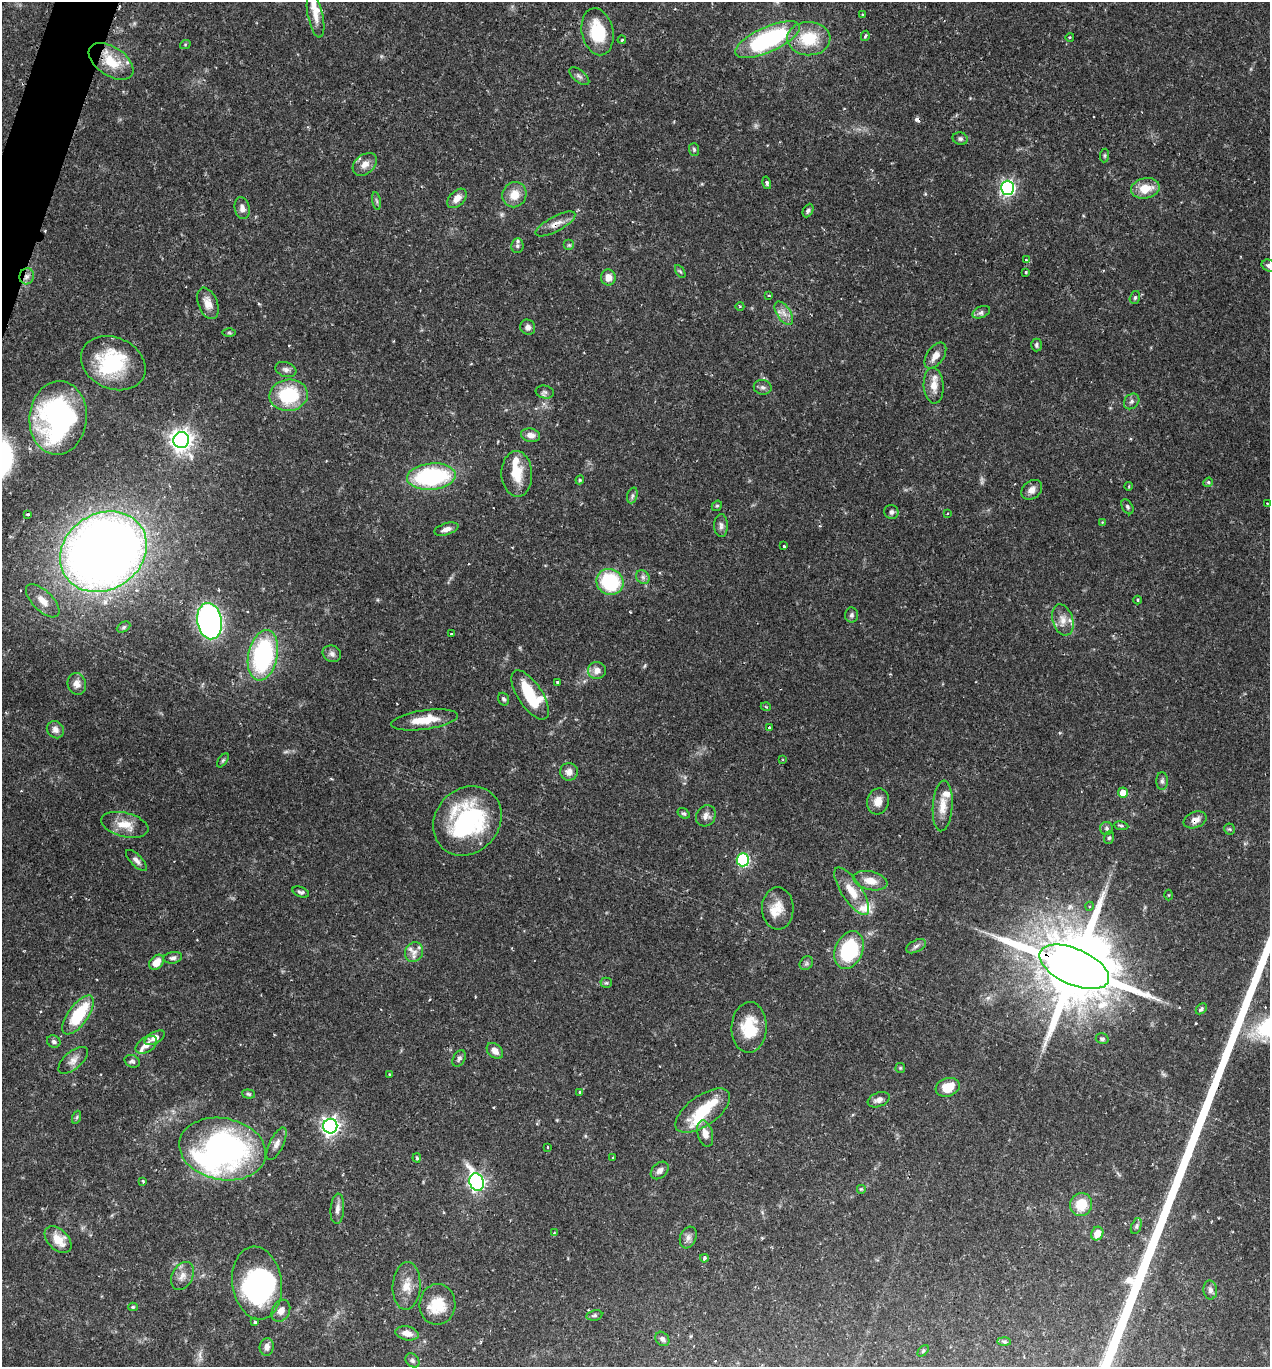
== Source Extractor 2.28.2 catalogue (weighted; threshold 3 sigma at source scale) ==
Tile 11 of 4 x 4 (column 3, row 3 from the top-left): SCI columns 2679-3946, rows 1374-2738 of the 5488 x 5474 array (HDU 1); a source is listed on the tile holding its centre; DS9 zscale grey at full resolution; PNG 1272 x 1369 px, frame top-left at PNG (2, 2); each listed source drawn as its Kron ellipse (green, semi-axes under 4 px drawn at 4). Shown black and unused: <1% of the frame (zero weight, under 2 of 3 exposures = <1% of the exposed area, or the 3 px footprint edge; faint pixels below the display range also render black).
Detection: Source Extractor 2.28.2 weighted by HDU 2 'WHT'; one run over the whole footprint, this tile lists its part. Background 0.12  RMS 0.0034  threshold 0.0152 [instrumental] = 3 sigma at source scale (4.5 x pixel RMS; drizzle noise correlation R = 1.50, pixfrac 1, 0.05/0.05 arcsec/px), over >= 5 px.
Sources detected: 199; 4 too faint to see at this stretch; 5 inside a brighter object's white glare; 1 cosmic-ray / hot-pixel residue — neither listed nor drawn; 14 inside a brighter listed object's ellipse — not listed separately; the other 175 listed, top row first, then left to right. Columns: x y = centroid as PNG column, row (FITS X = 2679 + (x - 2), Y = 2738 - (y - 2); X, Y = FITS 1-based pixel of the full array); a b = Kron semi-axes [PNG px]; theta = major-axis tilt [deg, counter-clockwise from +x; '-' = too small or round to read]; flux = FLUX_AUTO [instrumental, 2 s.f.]
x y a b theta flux
863 15 4 3 - 1.1
316 16 22 7 -78 3.4
598 32 24 15 -78 14
865 36 5 3 - 0.61
1070 37 4 3 - 0.32
809 39 21 16 -1 13
622 40 4 3 - 0.45
767 40 35 12 24 50
185 45 5 3 - 0.31
111 61 25 14 -34 9.1
579 76 12 6 -39 1.2
960 139 7 6 - 0.82
694 149 6 5 - 0.61
1105 155 7 4 84 0.49
365 164 13 9 40 2.9
767 183 6 4 -75 0.92
1007 188 7 6 - 83
1145 188 14 10 10 6.7
514 195 13 12 - 5.2
457 198 12 7 46 2.8
376 201 9 4 -80 0.6
242 208 11 7 -78 1.8
808 211 7 5 63 0.69
555 224 22 7 28 3.2
569 245 5 5 - 0.67
517 246 7 6 - 0.86
1026 260 4 3 - 0.45
1269 266 7 5 -24 0.99
680 271 7 4 -57 0.53
1026 272 4 4 - 0.42
27 276 8 7 - 1.6
608 277 8 7 - 3
769 296 3 2 - 0.32
1135 297 7 5 74 0.67
208 303 16 9 -68 3.4
740 306 4 3 - 0.29
981 312 9 5 23 1.1
784 313 13 6 -56 2.3
528 327 8 7 - 1.5
229 333 7 4 -1 0.54
1036 345 6 5 - 0.7
935 356 15 8 54 3.1
113 363 33 25 -24 25
286 370 11 7 -19 1.4
934 385 18 10 -85 4
763 387 9 7 -11 1.1
545 392 9 6 -9 0.98
289 395 19 15 5 22
1132 401 9 6 46 1.1
58 418 37 28 84 73
531 435 9 6 -10 2.2
181 440 8 8 - 240
517 474 23 15 -87 8
431 477 24 13 5 41
580 480 4 4 - 0.43
1208 482 5 4 - 0.5
1129 486 4 3 - 0.27
1032 490 11 8 41 2.2
632 495 8 5 72 0.78
1267 503 3 2 - 0.2
717 506 5 4 - 0.48
1127 507 8 5 -60 0.62
891 512 7 7 - 1.1
28 514 3 3 - 0.51
947 514 3 2 - 0.25
1102 522 4 4 - 0.27
721 525 11 7 -90 1.3
446 529 12 5 17 2
784 546 3 3 - 0.54
103 552 45 38 33 420
643 577 7 6 - 1
610 582 14 12 -31 25
1138 600 4 3 - 0.37
43 601 21 10 -44 4.8
851 615 7 6 - 0.92
1063 620 16 10 -72 3.6
209 621 18 12 -80 110
124 627 7 5 28 0.64
451 634 3 3 - 0.79
332 654 9 8 - 1.4
263 655 25 14 78 48
597 670 9 8 - 2.5
558 682 3 3 - 0.76
77 684 11 9 -73 2.5
530 695 28 12 -56 18
504 699 6 5 - 0.79
766 707 5 3 - 0.36
424 720 33 9 8 7.7
769 728 3 3 - 0.85
55 730 9 8 - 1.8
223 760 8 4 54 0.52
783 760 4 3 - 0.35
569 772 9 9 - 2.1
1162 781 9 5 -90 0.88
1123 793 5 5 - 4.6
878 801 13 11 76 3.5
943 806 25 10 86 5
684 813 6 4 -35 0.59
706 816 11 9 55 1.9
1195 820 12 8 21 2.3
467 821 37 32 48 43
125 825 24 12 -14 5.7
1121 826 7 4 -10 0.67
1107 828 6 6 - 0.81
1229 829 5 5 - 0.49
1109 838 6 5 - 0.6
136 860 14 5 -46 1.5
743 860 6 6 - 39
870 881 17 9 -12 4.5
852 891 28 10 -57 6.3
301 892 9 5 -22 0.81
1169 895 5 3 - 0.32
1090 906 4 3 - 0.33
778 908 21 15 -89 5.4
916 946 11 6 26 1.2
849 950 20 13 68 31
414 952 10 9 - 2.2
173 958 9 5 10 1.1
156 962 8 6 46 3.8
806 963 7 6 - 0.8
1074 967 37 18 -24 5400
606 983 5 5 - 0.59
1201 1009 6 4 45 0.65
78 1015 23 10 54 17
749 1027 25 17 87 11
155 1038 11 5 29 2.4
1102 1039 6 5 - 0.74
54 1041 7 6 - 0.93
146 1045 12 7 34 2
495 1051 9 6 -43 2.2
459 1059 9 5 63 0.93
73 1060 18 8 41 2.4
132 1061 8 6 -25 0.85
900 1068 5 5 - 0.41
390 1074 3 2 - 0.43
948 1087 12 9 18 6.9
579 1092 3 3 - 0.52
248 1094 6 4 -6 0.58
879 1100 11 7 21 1.9
703 1111 32 15 36 12
77 1117 6 4 71 0.53
330 1126 7 7 - 150
705 1134 13 7 -75 3
277 1144 18 7 64 2.1
547 1147 3 2 - 0.26
222 1149 44 31 -11 100
613 1157 3 3 - 0.32
417 1158 4 3 - 0.48
660 1170 10 7 44 1.6
143 1181 4 3 - 0.44
477 1182 9 7 -67 120
861 1189 5 5 - 0.48
1081 1204 12 10 64 7.5
337 1209 15 6 86 1.9
1136 1226 8 5 69 0.64
554 1232 3 2 - 0.28
1097 1234 7 6 - 3.9
688 1237 11 8 69 1.6
58 1240 16 10 -45 6.1
704 1258 4 3 - 1
182 1276 15 10 63 2.9
257 1283 36 24 -83 59
407 1286 24 14 87 5.5
1210 1290 9 7 -86 1.2
437 1304 20 18 87 9.4
133 1307 5 4 - 0.43
281 1311 11 8 63 2.5
594 1315 8 5 10 0.72
255 1322 4 3 - 0.55
407 1333 12 7 -11 2.9
662 1339 8 6 -49 0.98
1004 1341 7 4 -1 0.69
267 1347 9 7 77 1.8
923 1351 6 4 45 0.47
412 1360 8 6 -46 0.83
Overlapping masked pixels (flux is a lower limit): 4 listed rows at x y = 555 224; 27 276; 1195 820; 1074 967
Isophote crosses this tile's border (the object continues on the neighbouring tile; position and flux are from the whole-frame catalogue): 1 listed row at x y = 1269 266